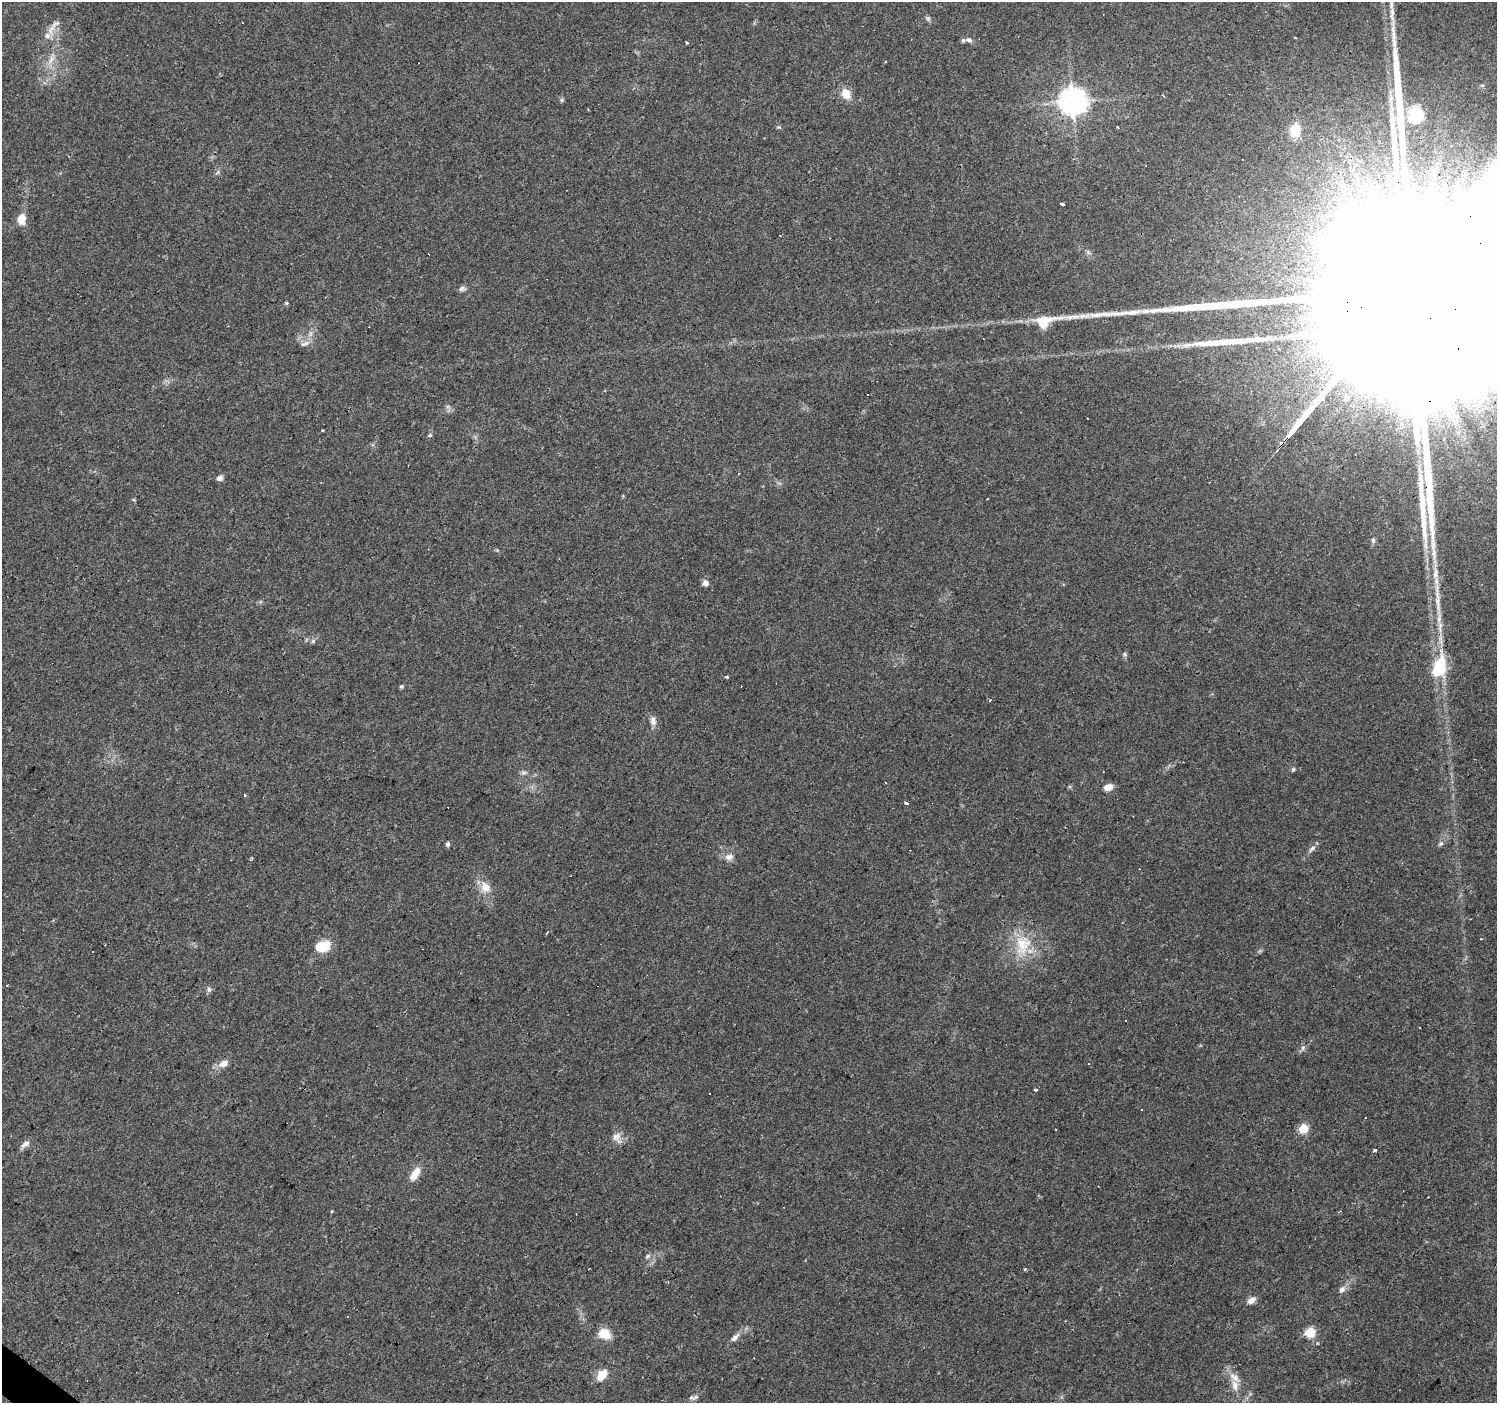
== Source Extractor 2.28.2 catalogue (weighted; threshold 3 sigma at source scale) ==
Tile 7 of 4 x 4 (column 3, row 2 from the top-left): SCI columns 2992-4486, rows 2975-4375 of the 5985 x 6014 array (HDU 1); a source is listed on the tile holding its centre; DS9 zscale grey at full resolution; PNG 1499 x 1405 px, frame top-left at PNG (2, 2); no overlay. Shown black and unused: <1% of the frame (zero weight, under 3 of 4 exposures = <1% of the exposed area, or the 3 px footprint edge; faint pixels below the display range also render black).
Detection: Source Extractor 2.28.2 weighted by HDU 2 'WHT'; one run over the whole footprint, this tile lists its part. Background 0.0442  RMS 0.0037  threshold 0.0168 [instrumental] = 3 sigma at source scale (4.5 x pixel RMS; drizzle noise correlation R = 1.50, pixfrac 1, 0.0396/0.0396 arcsec/px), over >= 5 px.
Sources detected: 109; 2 inside a brighter object's white glare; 28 cosmic-ray / hot-pixel residue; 4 long thin detections or spike segments (spike, bleed or trail) — not listed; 4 inside a brighter listed object's ellipse — not listed separately; the other 71 listed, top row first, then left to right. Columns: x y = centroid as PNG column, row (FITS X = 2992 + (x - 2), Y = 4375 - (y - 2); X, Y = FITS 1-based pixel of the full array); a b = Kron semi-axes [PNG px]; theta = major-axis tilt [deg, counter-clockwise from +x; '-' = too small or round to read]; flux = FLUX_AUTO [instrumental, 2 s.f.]
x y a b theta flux
1391 2 31 6 -85 5.5
928 18 8 6 -49 0.8
52 28 22 8 74 3.6
1295 38 3 2 - 0.34
969 40 9 6 -19 1.2
687 42 3 3 - 1.6
51 59 14 7 64 2.8
846 94 12 9 -58 4.9
562 100 6 4 -90 0.58
1073 102 9 8 - 490
1416 115 20 17 81 14
1117 127 3 3 - 0.81
1295 130 13 10 -85 8.7
1308 178 3 3 - 0.43
1413 187 3 3 - 0.45
1062 204 3 3 - 3.3
22 219 14 9 -90 4
462 289 8 7 - 1.1
286 303 5 4 - 0.48
305 343 15 6 21 1.7
868 395 3 3 - 2.2
430 435 6 4 73 0.58
220 478 7 6 - 1.4
987 499 3 3 - 0.57
1373 540 8 5 -80 0.84
1435 573 20 7 83 3.7
705 583 8 8 - 1.6
1438 604 27 7 -83 5.4
313 641 6 5 - 0.73
1439 667 24 13 74 18
727 677 3 3 - 0.99
402 686 5 4 - 0.69
990 700 3 2 - 0.77
653 721 13 8 -79 2.1
1293 769 7 4 62 0.54
523 773 8 5 6 0.9
1108 787 9 6 14 3.7
245 795 3 3 - 0.91
906 803 3 3 - 6.2
448 844 5 4 - 1.1
1441 844 7 6 - 0.85
1312 849 12 5 42 1.4
729 857 12 9 2 2.3
485 887 17 13 -57 4.7
547 933 4 2 - 0.53
105 945 2 2 - 0.32
1023 945 32 22 74 14
322 946 17 12 15 8.5
7 985 3 3 - 3.5
209 989 7 5 -70 0.89
1303 1048 7 4 74 0.71
224 1063 13 8 28 2.8
1036 1090 3 3 - 4.2
710 1094 3 3 - 0.75
1142 1109 3 2 - 0.46
1303 1129 5 5 - 18
616 1137 14 12 -83 2.9
25 1144 14 6 34 1.8
1374 1150 4 3 - 1.9
415 1174 17 8 57 5
332 1211 3 3 - 0.9
648 1256 8 5 28 0.85
1025 1269 3 3 - 0.56
1342 1289 9 8 - 1.7
1252 1301 12 6 39 2.1
1310 1332 6 6 - 21
604 1334 14 11 -20 6.2
735 1337 15 6 39 2
602 1375 15 9 53 5.5
1235 1385 16 9 -81 3.5
692 1398 10 5 -26 0.95
Overlapping masked pixels (flux is a lower limit): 1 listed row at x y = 1439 667
Isophote crosses this tile's border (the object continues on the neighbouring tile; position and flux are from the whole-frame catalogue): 1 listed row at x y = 1391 2